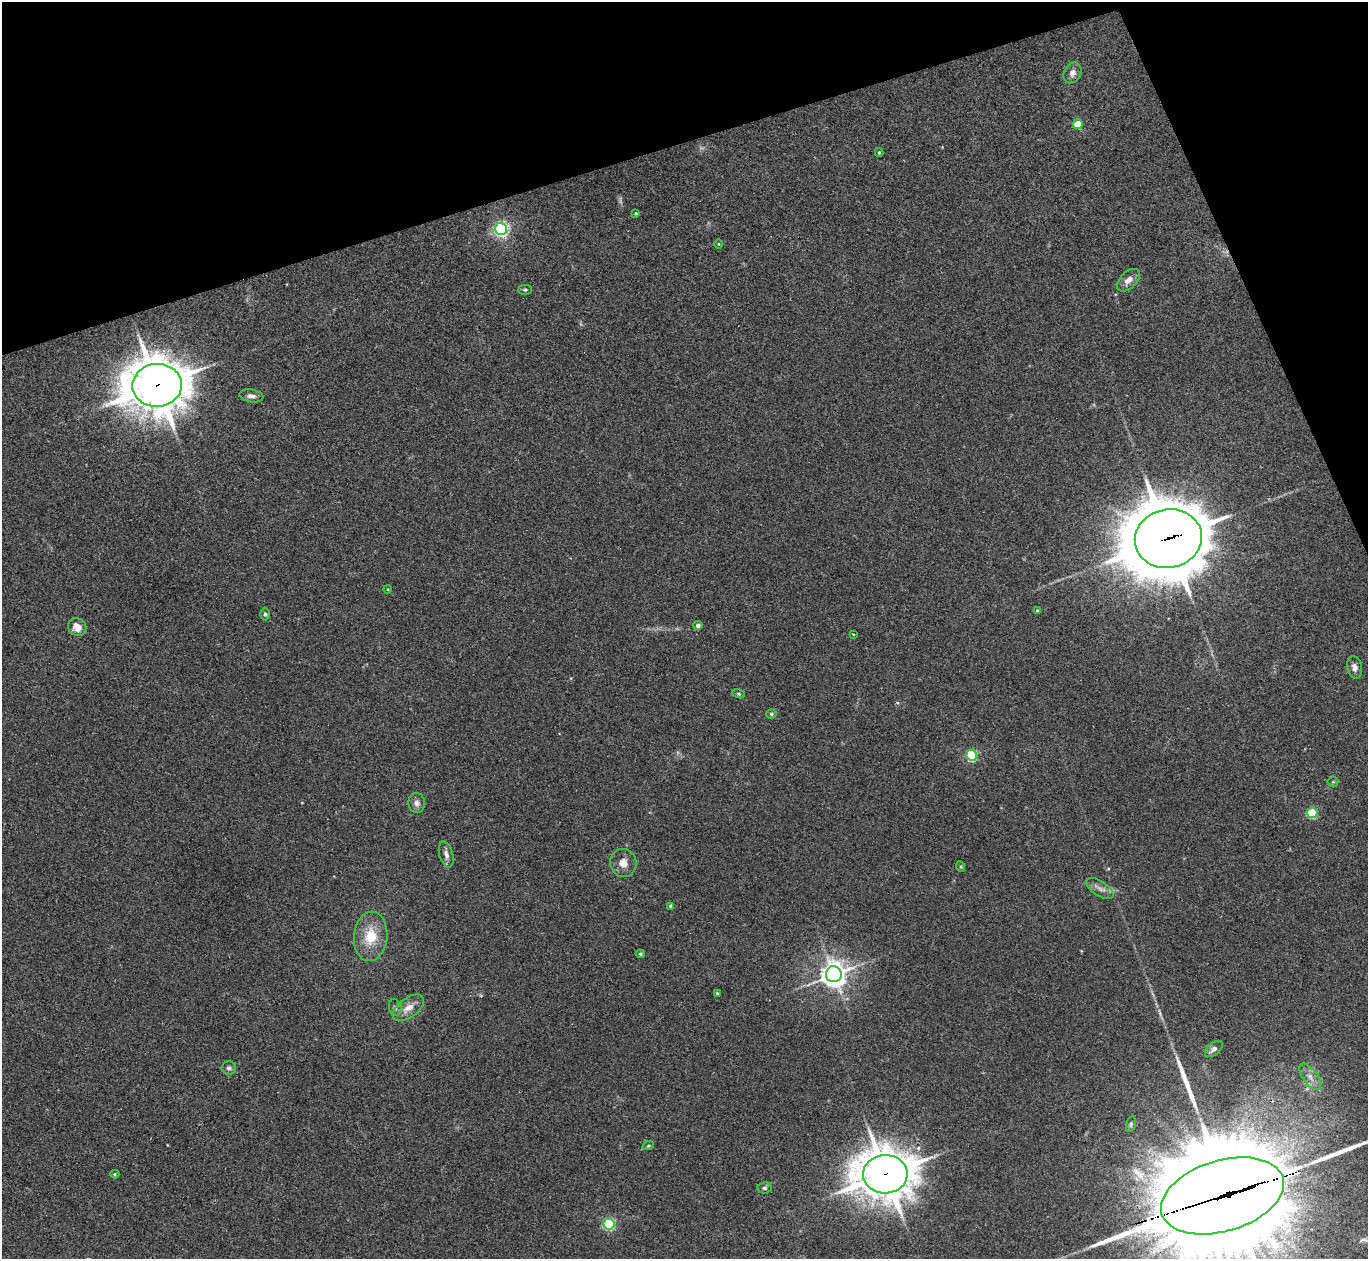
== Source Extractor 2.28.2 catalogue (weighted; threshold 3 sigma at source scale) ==
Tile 3 of 4 x 4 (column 3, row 1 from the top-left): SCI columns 2776-4141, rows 3953-5209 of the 5537 x 5514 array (HDU 1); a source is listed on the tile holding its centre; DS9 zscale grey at full resolution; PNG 1370 x 1261 px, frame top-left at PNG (2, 2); each listed source drawn as its Kron ellipse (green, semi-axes under 4 px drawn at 4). Shown black and unused: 16% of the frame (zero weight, under 2 of 3 exposures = <1% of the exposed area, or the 3 px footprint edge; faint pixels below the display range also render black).
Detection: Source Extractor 2.28.2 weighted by HDU 2 'WHT'; one run over the whole footprint, this tile lists its part. Background 0.0467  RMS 0.0074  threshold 0.0332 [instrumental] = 3 sigma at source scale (4.5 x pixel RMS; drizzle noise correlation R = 1.50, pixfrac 1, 0.05/0.05 arcsec/px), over >= 5 px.
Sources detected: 53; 3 too faint to see at this stretch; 2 long thin detections or spike segments (spike, bleed or trail) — neither listed nor drawn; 3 inside a brighter listed object's ellipse — not listed separately; the other 45 listed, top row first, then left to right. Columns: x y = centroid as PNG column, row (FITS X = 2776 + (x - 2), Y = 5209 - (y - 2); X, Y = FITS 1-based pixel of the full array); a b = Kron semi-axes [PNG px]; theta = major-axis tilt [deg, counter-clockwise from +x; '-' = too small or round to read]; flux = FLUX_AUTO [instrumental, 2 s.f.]
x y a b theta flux
1072 73 11 8 63 4.1
1078 124 5 5 - 25
879 152 4 3 - 0.87
636 213 3 3 - 0.77
501 229 6 6 - 210
719 244 4 3 - 0.58
1128 280 14 8 43 5.5
525 290 7 5 0 1.4
157 385 24 21 4 2600
251 396 12 6 -9 3.6
1168 539 33 29 12 6800
387 589 4 3 - 0.54
1038 611 4 3 - 1.8
265 614 6 4 -89 1.2
698 625 4 4 - 3
77 627 9 8 - 7.1
853 634 3 2 - 0.64
1355 667 11 7 -75 4
738 694 7 4 -19 0.96
771 714 5 5 - 1.2
972 755 5 5 - 81
1333 782 5 5 - 0.98
417 803 10 8 -88 3.6
1312 813 5 5 - 52
446 854 13 7 -75 3.8
623 863 14 13 - 7.3
961 867 5 3 - 0.68
1100 889 15 7 -34 4.5
671 906 4 3 - 2.3
371 936 25 16 84 23
640 954 4 3 - 0.9
834 974 8 8 - 840
717 993 3 3 - 0.68
395 1007 8 6 -73 2.2
408 1008 18 10 35 8.9
1214 1049 10 6 40 3.5
229 1068 7 6 - 2.2
1310 1077 16 7 -54 5.7
1131 1124 8 4 77 1.4
648 1146 6 3 19 0.95
115 1174 4 4 - 1.2
885 1174 22 19 1 2500
764 1188 7 5 7 1.6
1222 1196 63 35 17 35000
609 1224 5 5 - 94
Overlapping masked pixels (flux is a lower limit): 4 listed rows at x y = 157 385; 1168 539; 885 1174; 1222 1196
Isophote crosses this tile's border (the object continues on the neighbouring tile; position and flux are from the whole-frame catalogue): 1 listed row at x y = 1222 1196